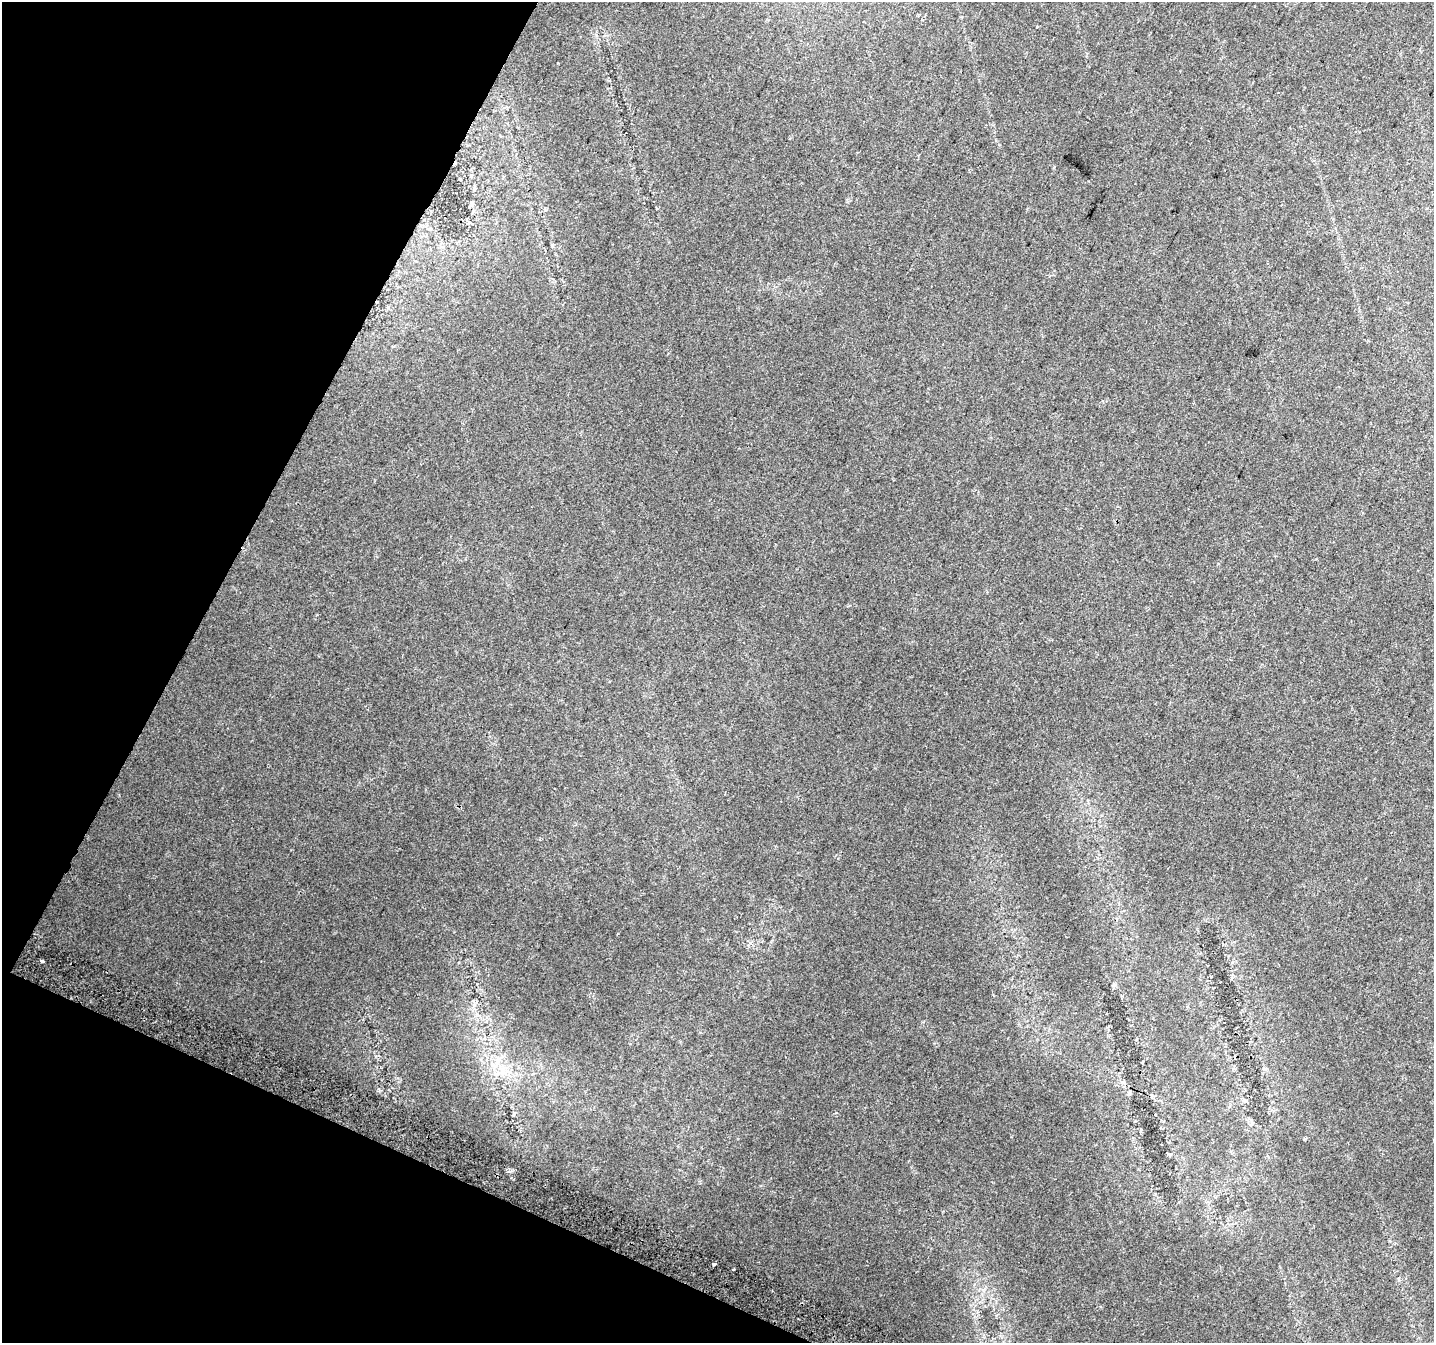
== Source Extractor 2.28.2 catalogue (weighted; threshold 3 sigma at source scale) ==
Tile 9 of 4 x 4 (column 1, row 3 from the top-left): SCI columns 28-1459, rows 1648-2988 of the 5773 x 5911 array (HDU 1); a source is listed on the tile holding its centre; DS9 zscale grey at full resolution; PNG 1436 x 1345 px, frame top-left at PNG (2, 2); no overlay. Shown black and unused: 22% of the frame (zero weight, under 2 of 3 exposures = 2% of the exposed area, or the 3 px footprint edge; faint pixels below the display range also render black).
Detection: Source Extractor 2.28.2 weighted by HDU 2 'WHT'; one run over the whole footprint, this tile lists its part. Background 0.0321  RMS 0.01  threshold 0.046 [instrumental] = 3 sigma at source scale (4.5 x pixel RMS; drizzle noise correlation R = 1.50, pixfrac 1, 0.0396/0.0396 arcsec/px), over >= 5 px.
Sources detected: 8; all 8 listed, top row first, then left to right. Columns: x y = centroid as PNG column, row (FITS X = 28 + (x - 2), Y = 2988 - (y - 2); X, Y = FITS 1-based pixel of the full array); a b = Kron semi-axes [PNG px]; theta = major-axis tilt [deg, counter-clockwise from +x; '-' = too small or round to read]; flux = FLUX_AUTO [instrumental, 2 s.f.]
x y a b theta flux
1037 27 3 3 - 2.2
460 179 2 2 - 0.61
43 961 4 3 - 4.8
496 1065 15 4 63 6.7
1130 1093 6 4 89 1.5
1245 1100 6 4 -17 1.4
714 1265 4 3 - 5.5
733 1269 3 2 - 2